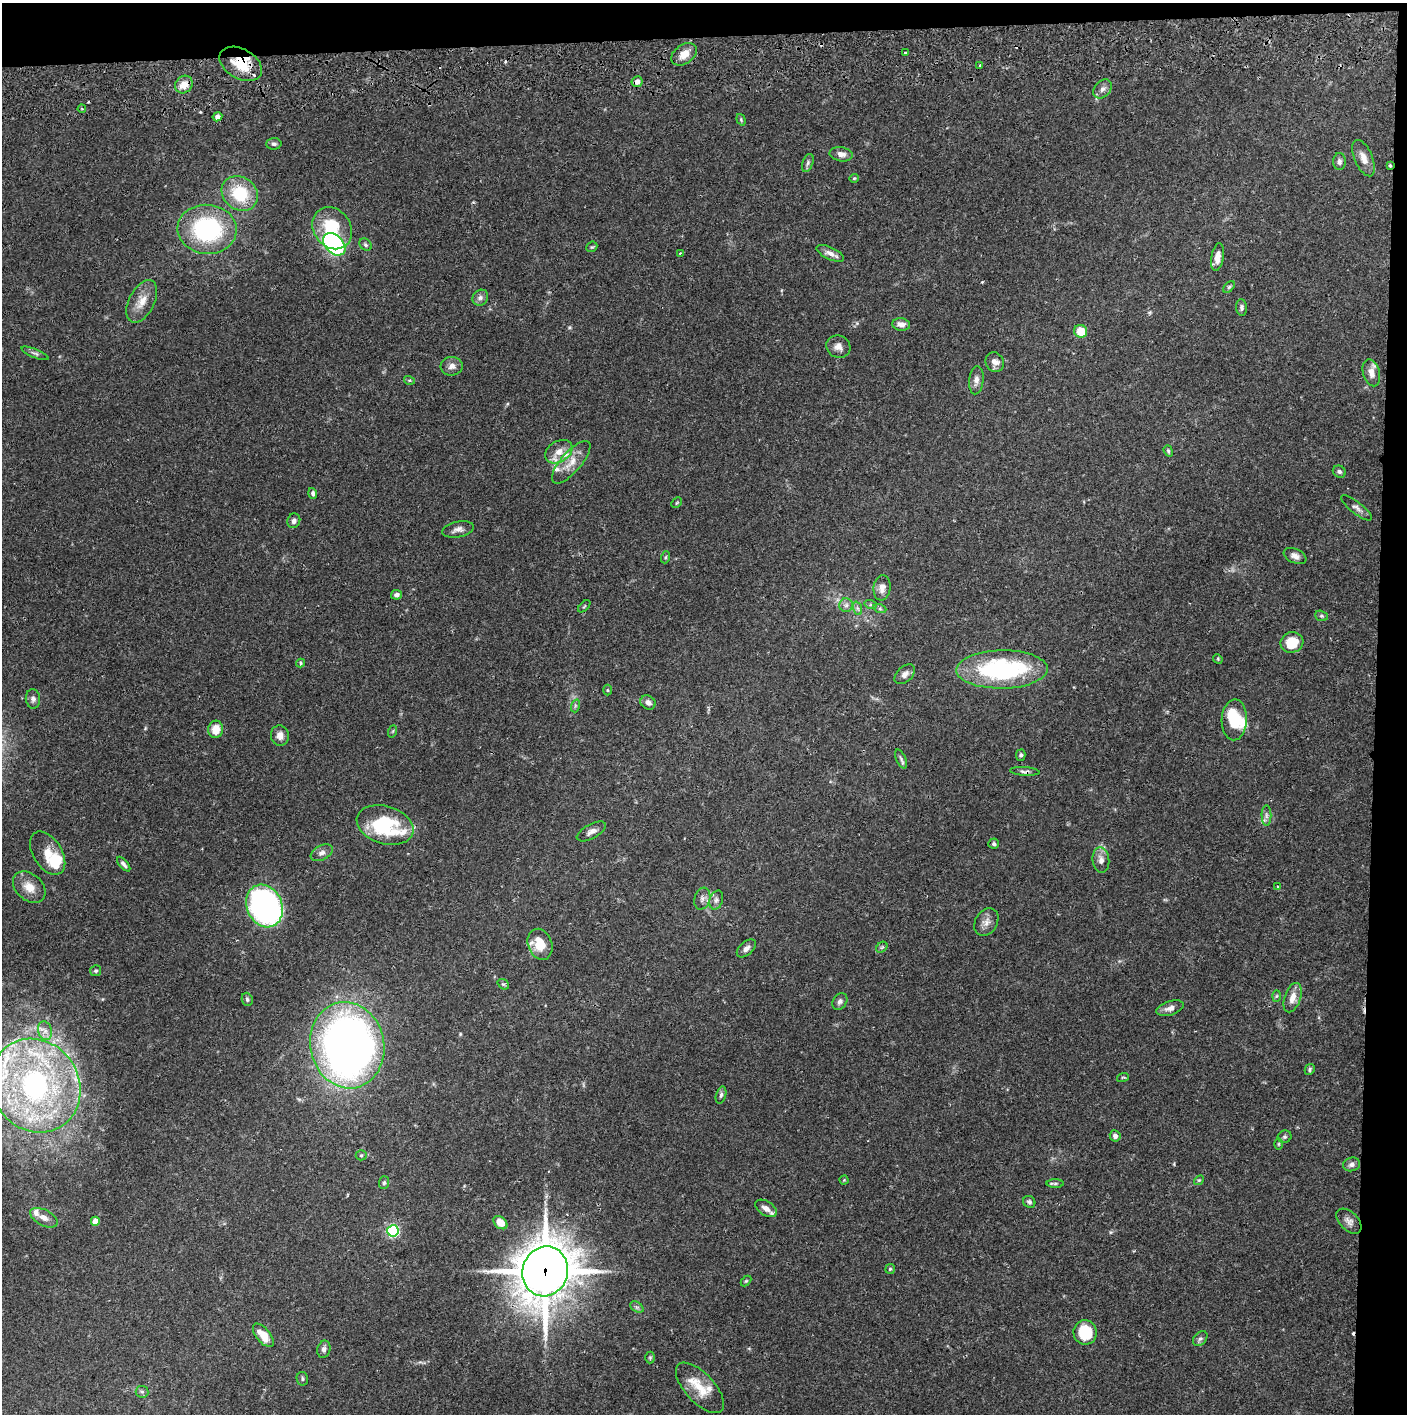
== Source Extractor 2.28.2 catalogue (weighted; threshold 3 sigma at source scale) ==
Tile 3 of 3 x 3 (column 3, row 1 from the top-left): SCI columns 2818-4222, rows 2889-4300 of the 4229 x 4358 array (HDU 1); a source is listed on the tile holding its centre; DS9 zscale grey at full resolution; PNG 1409 x 1416 px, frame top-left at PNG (2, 3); each listed source drawn as its Kron ellipse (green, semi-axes under 4 px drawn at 4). Shown black and unused: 5% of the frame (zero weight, under 2 of 3 exposures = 3% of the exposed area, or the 3 px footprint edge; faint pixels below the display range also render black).
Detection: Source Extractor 2.28.2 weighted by HDU 2 'WHT'; one run over the whole footprint, this tile lists its part. Background 0.068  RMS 0.0049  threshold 0.0221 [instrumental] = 3 sigma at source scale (4.5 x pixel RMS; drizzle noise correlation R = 1.50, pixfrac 1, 0.05/0.05 arcsec/px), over >= 5 px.
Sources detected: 149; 4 inside a brighter object's white glare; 5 cosmic-ray / hot-pixel residue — neither listed nor drawn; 8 inside a brighter listed object's ellipse — not listed separately; the other 132 listed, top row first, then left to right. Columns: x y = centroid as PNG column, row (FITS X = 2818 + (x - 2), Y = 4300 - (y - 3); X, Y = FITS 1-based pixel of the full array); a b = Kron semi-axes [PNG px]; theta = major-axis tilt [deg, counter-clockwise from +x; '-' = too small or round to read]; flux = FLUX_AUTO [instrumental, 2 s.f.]
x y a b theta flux
905 53 3 3 - 0.56
684 54 14 9 34 4.9
241 64 23 15 -30 15
980 65 2 2 - 0.56
637 82 5 5 - 2.4
184 84 9 8 - 5.6
1103 89 11 7 47 2.2
82 109 4 3 - 0.52
217 117 5 4 - 2
741 120 6 4 -70 0.62
274 144 7 6 - 1.2
841 154 11 7 -10 2.8
1364 158 19 9 -67 4.5
1339 162 8 6 89 1.5
808 163 9 5 70 1.3
1390 165 3 3 - 1.3
854 178 5 4 - 0.55
240 193 19 16 -37 22
332 228 22 18 -54 21
207 229 29 24 -5 61
334 244 13 9 -46 97
366 245 7 5 -46 1
592 247 6 4 41 0.61
680 253 3 3 - 0.49
830 253 15 6 -25 3.4
1217 257 14 6 81 4
1229 287 7 4 45 0.84
480 298 8 7 - 1.7
142 301 23 12 62 7
1242 307 8 5 -85 1.2
901 325 9 6 -7 3.1
1081 331 6 6 - 9.4
838 347 12 11 - 3.3
35 353 14 4 -22 1.3
995 362 10 9 - 3.1
452 366 11 9 6 2.7
1371 373 14 8 -74 4
409 380 5 3 - 0.55
976 380 14 7 85 2.8
1168 451 6 4 -69 0.71
559 452 15 10 31 5.5
571 462 27 10 49 7.1
1339 472 7 5 -30 1.2
313 493 5 4 - 1.4
677 503 6 3 45 0.55
1357 508 19 6 -38 2.3
294 521 7 6 - 1.9
458 529 16 7 12 2.6
1295 556 12 7 -24 2.5
666 557 6 4 71 0.73
882 588 13 8 83 3.6
396 595 5 4 - 1.7
846 605 7 6 - 1.7
871 605 6 4 -18 0.75
584 606 7 3 45 0.5
857 608 7 4 -71 1.2
880 609 6 4 -18 0.81
1321 616 6 5 - 0.92
1292 642 11 10 - 12
1218 659 5 4 - 0.55
301 663 4 4 - 0.66
1002 669 45 19 1 68
905 674 12 7 43 2.5
607 690 5 3 - 0.51
33 699 9 7 -83 1.8
648 702 8 6 -34 2.3
575 706 7 4 72 0.95
1234 720 20 12 87 13
216 729 9 7 81 7
393 731 6 4 71 0.59
280 736 10 9 - 3.1
1021 755 6 4 76 0.99
901 759 10 5 -66 1.3
1025 771 15 4 -4 1.6
1266 815 10 5 -90 1.5
385 825 29 19 -17 40
591 831 16 7 28 2.6
994 844 5 5 - 1
48 853 24 14 -58 10
322 853 12 7 26 2.2
1101 860 13 8 -83 3.2
124 864 9 4 -49 1.3
1278 886 4 2 - 0.4
29 887 18 13 -42 6.8
702 899 11 7 73 2.4
716 900 10 6 71 1.6
264 906 22 17 -66 140
986 922 15 11 60 3.5
540 944 16 12 -69 10
882 947 6 4 43 0.77
746 948 11 6 42 2.2
96 971 5 5 - 0.78
503 984 6 4 -41 0.77
1276 996 6 4 88 0.61
1293 998 15 8 72 4.7
247 999 7 5 -67 1
840 1001 9 6 56 1.7
1170 1008 14 7 18 3.3
45 1031 9 7 -74 2.7
347 1045 43 37 -78 360
1310 1069 5 4 - 0.88
1123 1077 6 3 18 0.57
35 1086 48 43 -56 130
721 1095 8 5 74 1.1
1115 1136 6 5 - 1.9
1285 1137 7 6 - 1
1279 1144 6 4 89 0.61
361 1155 5 5 - 0.75
1352 1164 8 6 13 1.8
844 1180 4 4 - 0.43
1199 1180 5 4 - 0.62
384 1183 6 5 - 0.94
1055 1183 8 4 0 0.95
1029 1202 6 5 - 1.2
766 1208 12 7 -33 3.5
44 1218 15 8 -27 3.9
95 1221 4 4 - 8.1
1349 1221 15 9 -45 2.9
500 1223 8 5 -41 6
393 1231 6 5 - 67
890 1269 5 4 - 0.67
545 1271 25 22 72 1700
746 1281 6 4 44 0.54
637 1307 7 4 -34 1.2
1085 1332 12 11 - 16
263 1335 14 7 -50 7.7
1200 1338 8 6 47 1.4
324 1349 9 6 76 1.8
650 1358 6 5 - 0.68
302 1379 7 5 -78 0.94
700 1388 32 14 -47 12
142 1392 6 5 - 0.93
Overlapping masked pixels (flux is a lower limit): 5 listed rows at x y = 241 64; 637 82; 1390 165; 1025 771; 545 1271